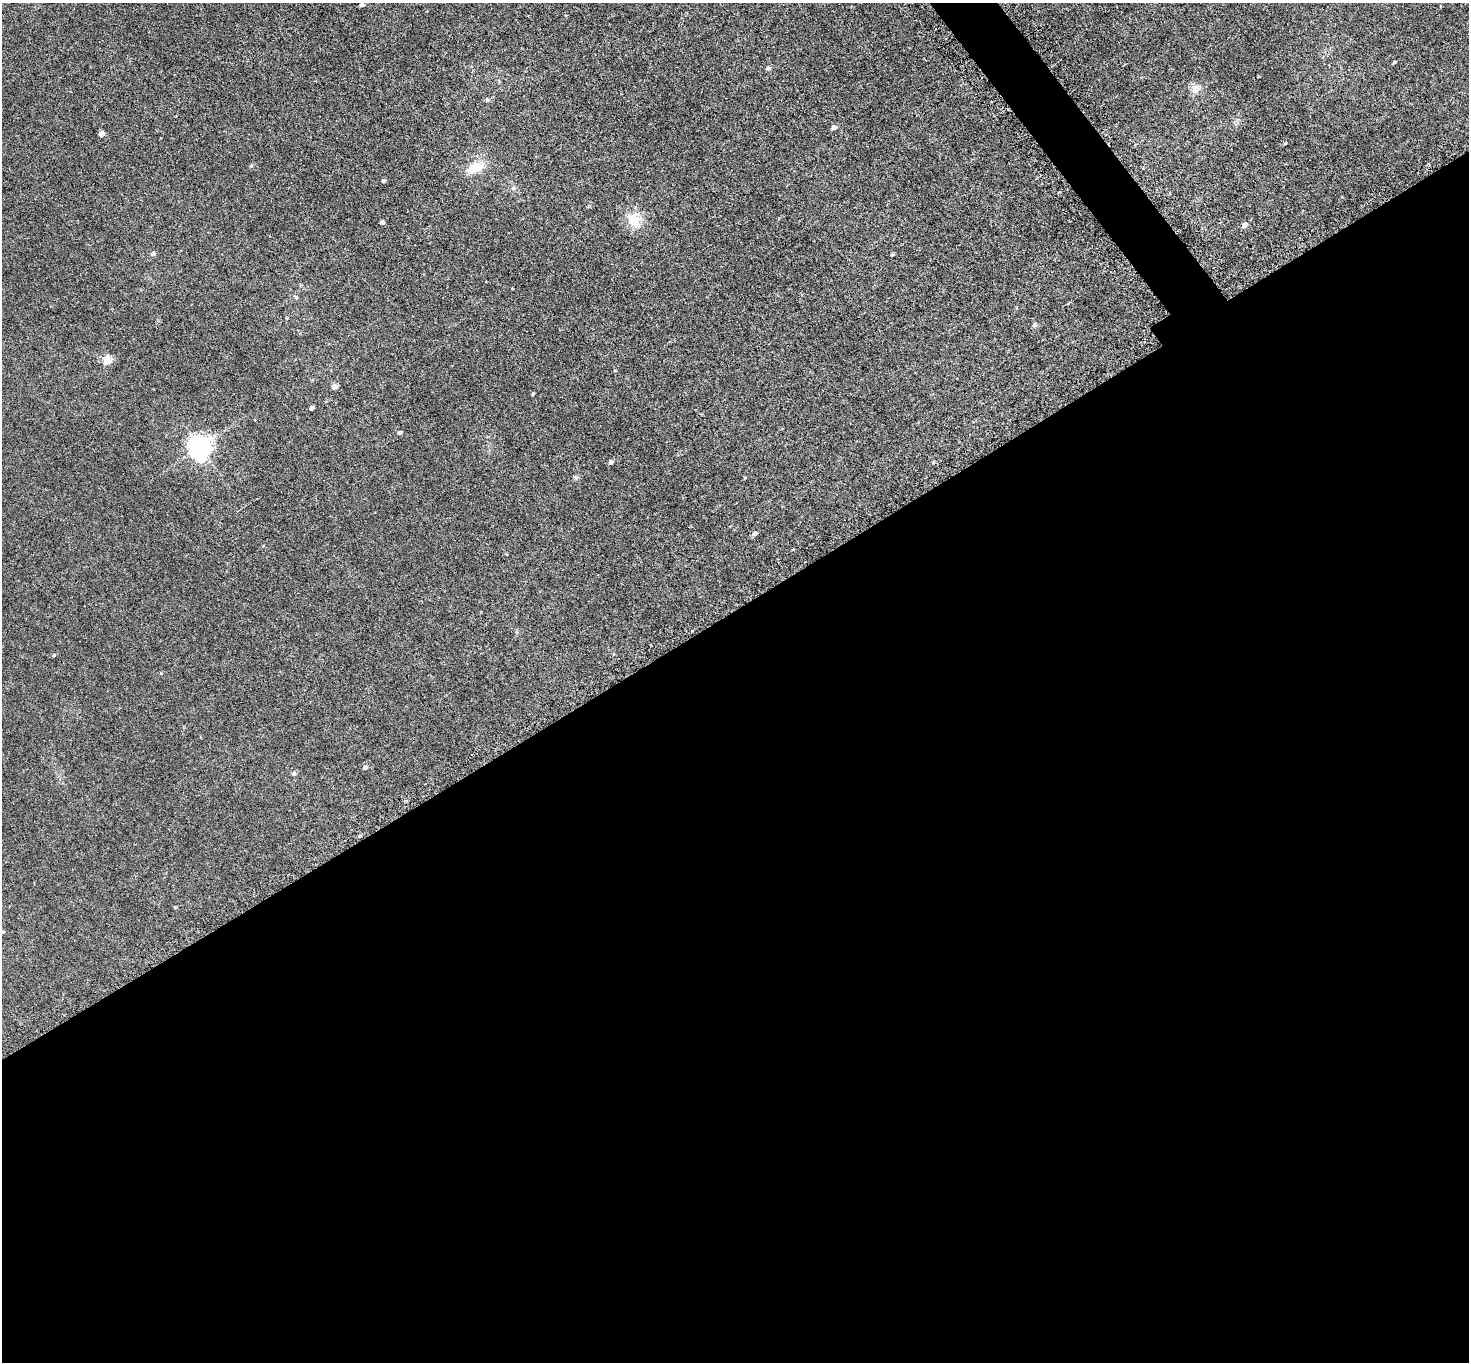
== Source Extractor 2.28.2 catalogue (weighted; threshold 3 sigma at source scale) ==
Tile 15 of 4 x 4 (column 3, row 4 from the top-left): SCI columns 2976-4442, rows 323-1682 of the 5951 x 5944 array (HDU 1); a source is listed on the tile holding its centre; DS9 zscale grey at full resolution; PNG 1471 x 1364 px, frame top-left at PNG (2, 3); no overlay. Shown black and unused: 57% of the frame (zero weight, under 3 of 6 exposures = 3% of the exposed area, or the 3 px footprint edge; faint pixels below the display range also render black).
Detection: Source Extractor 2.28.2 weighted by HDU 2 'WHT'; one run over the whole footprint, this tile lists its part. Background 0.0103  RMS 0.0032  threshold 0.0132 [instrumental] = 3 sigma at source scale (4.09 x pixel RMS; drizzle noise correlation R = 1.36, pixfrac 0.8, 0.05/0.05 arcsec/px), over >= 5 px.
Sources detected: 39; all 39 listed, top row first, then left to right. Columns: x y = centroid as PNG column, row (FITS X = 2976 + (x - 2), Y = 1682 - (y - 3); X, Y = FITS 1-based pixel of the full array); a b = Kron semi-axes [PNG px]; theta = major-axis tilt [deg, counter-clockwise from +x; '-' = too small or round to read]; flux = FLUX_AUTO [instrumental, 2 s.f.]
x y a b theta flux
362 5 4 4 - 0.91
1394 62 4 3 - 0.41
768 68 5 5 - 0.86
1196 89 14 11 64 2.3
487 100 6 5 - 0.67
834 128 4 4 - 2
102 134 4 4 - 2.9
1285 143 5 3 - 0.25
474 168 23 11 27 6.5
383 181 4 3 - 0.72
513 188 6 5 - 0.55
634 220 22 19 -78 5.9
382 222 4 4 - 1
1245 225 5 4 - 2.4
153 254 4 4 - 1.1
892 254 4 3 - 0.38
512 289 4 3 - 0.16
296 298 6 4 -72 0.53
1034 325 7 4 -90 0.49
107 361 5 5 - 7.9
615 371 5 3 - 0.21
335 387 4 4 - 2.9
533 394 3 3 - 0.37
311 408 4 4 - 1.1
399 433 5 5 - 0.64
199 447 8 7 - 230
610 462 4 4 - 1.3
933 462 5 4 - 0.29
576 478 7 5 -55 0.55
744 478 4 3 - 0.21
755 534 4 4 - 1.5
793 549 3 2 - 0.38
54 655 5 4 - 0.34
161 673 5 4 - 0.34
365 767 5 5 - 0.71
294 774 6 6 - 0.55
359 836 5 4 - 0.35
175 908 4 4 - 0.31
3 932 4 4 - 0.25